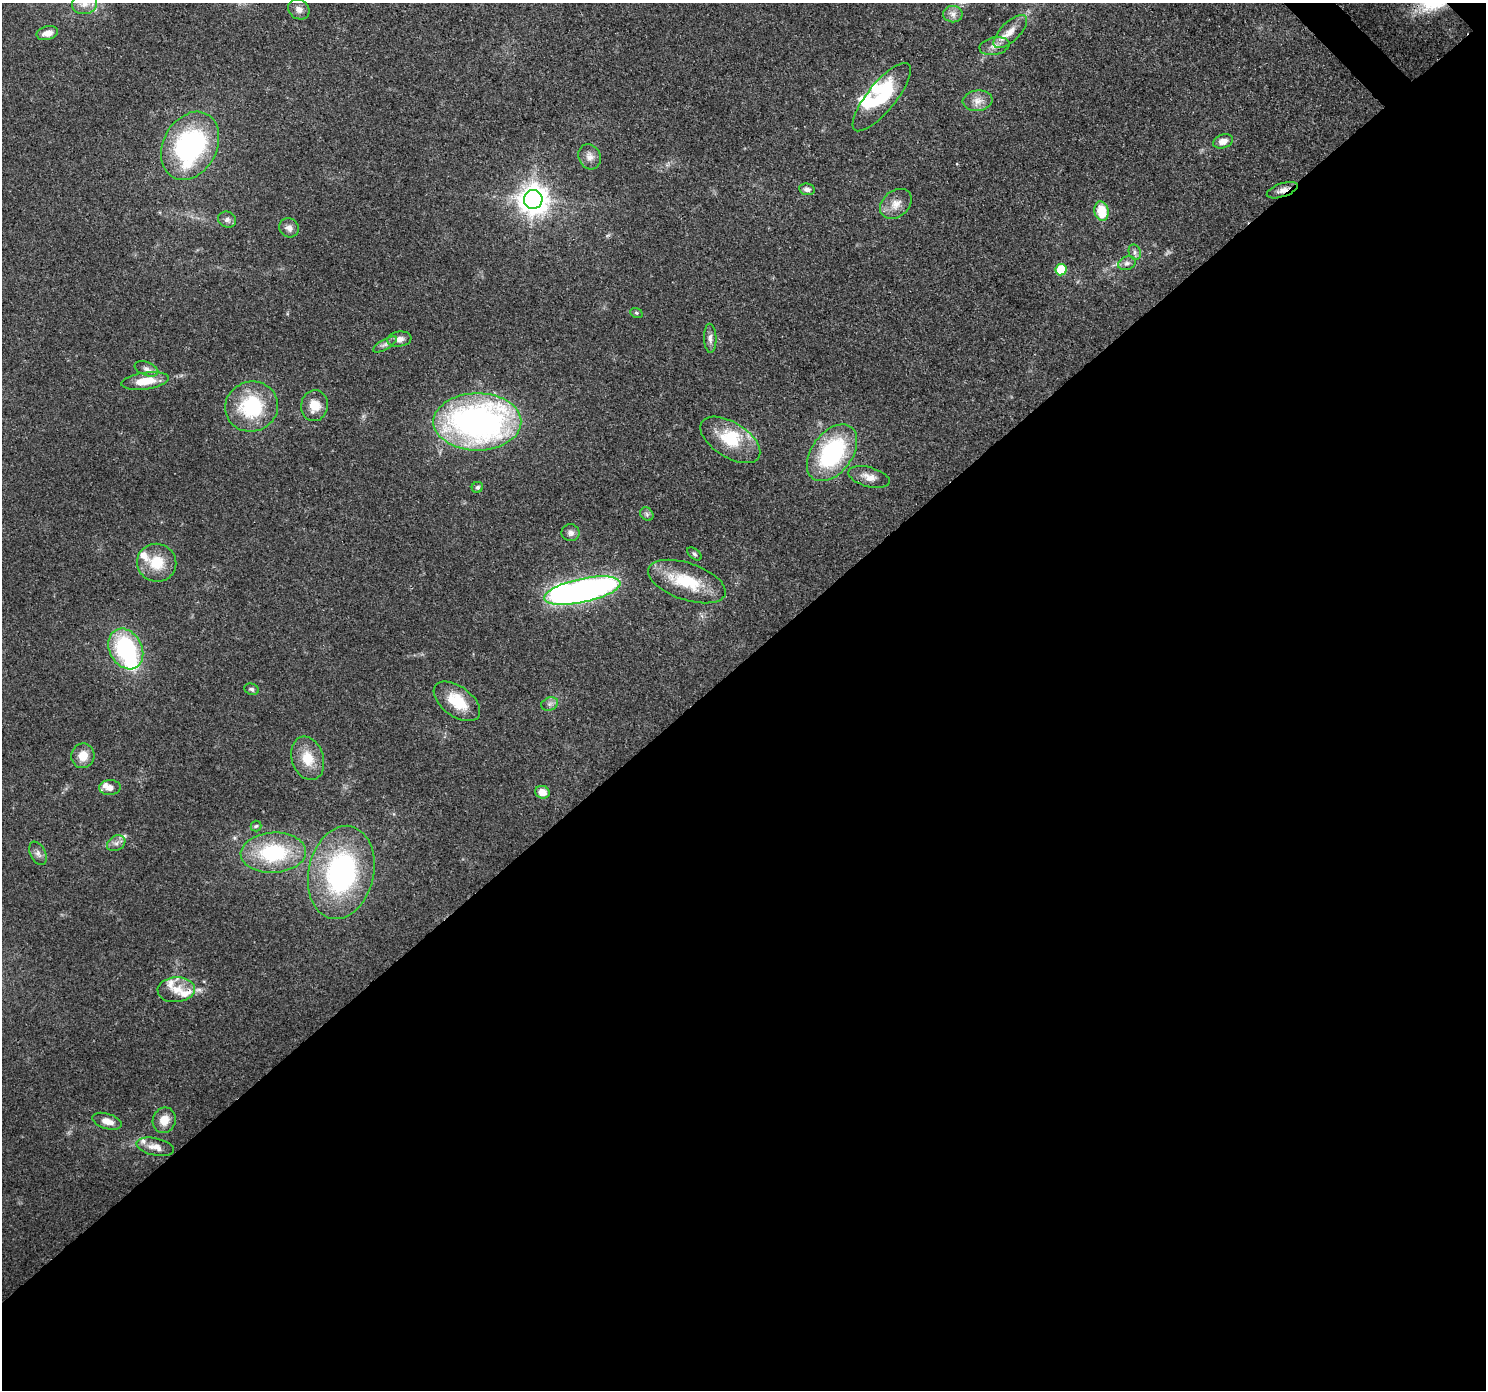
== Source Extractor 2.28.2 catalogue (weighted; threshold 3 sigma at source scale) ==
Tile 15 of 4 x 4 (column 3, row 4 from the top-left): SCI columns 3056-4539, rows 231-1618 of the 6116 x 6076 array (HDU 1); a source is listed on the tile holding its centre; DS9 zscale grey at full resolution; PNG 1488 x 1392 px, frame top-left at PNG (2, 3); each listed source drawn as its Kron ellipse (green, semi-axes under 4 px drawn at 4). Shown black and unused: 53% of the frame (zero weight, under 3 of 4 exposures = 7% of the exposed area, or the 3 px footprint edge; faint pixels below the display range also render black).
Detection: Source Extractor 2.28.2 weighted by HDU 2 'WHT'; one run over the whole footprint, this tile lists its part. Background 0.124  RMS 0.0044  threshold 0.0196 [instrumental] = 3 sigma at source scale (4.5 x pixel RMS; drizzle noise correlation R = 1.50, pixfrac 1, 0.0396/0.0396 arcsec/px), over >= 5 px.
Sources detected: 67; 2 inside a brighter object's white glare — neither listed nor drawn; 8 inside a brighter listed object's ellipse — not listed separately; the other 57 listed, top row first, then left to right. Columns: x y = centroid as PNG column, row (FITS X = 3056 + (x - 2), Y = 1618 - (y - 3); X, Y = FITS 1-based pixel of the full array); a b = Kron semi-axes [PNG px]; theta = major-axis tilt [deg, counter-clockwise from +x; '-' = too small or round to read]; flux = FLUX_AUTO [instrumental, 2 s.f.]
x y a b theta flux
84 4 12 10 12 3.8
299 9 11 9 -32 2.6
953 14 10 8 -2 2.4
1010 32 21 9 44 5.1
47 33 11 6 16 3.7
994 46 15 8 11 3.2
882 97 42 14 51 27
978 101 15 10 6 4
1223 141 10 6 17 3.5
190 146 36 26 62 78
590 157 13 11 -64 3.2
807 189 8 6 -9 1.7
1282 190 16 7 19 2.8
533 199 9 9 - 590
896 204 18 13 39 5.4
1101 211 10 7 -79 11
227 220 9 8 - 1.6
289 228 10 9 - 2.6
1135 252 8 6 -70 1.5
1127 263 9 6 19 1.6
1061 270 5 5 - 19
636 313 6 5 - 0.62
710 338 14 6 -88 2.2
399 339 12 7 7 2.9
385 344 13 5 30 1.7
146 369 12 6 -21 2.1
145 381 24 8 8 9.8
314 406 15 13 81 6.7
252 407 26 25 - 31
477 422 44 28 0 170
730 440 33 17 -32 18
832 453 32 20 53 52
869 477 21 9 -15 4.4
477 487 6 5 - 1.1
647 514 7 6 - 1.1
571 533 9 8 - 1.7
694 554 8 5 -37 0.91
157 563 20 19 - 12
687 581 40 18 -19 21
582 591 39 12 12 210
126 649 21 16 -62 49
252 689 7 5 -22 1.1
457 701 26 15 -36 14
550 704 9 6 21 1.6
83 756 12 11 - 5.8
308 758 22 16 -72 10
110 788 10 7 2 3.3
542 792 7 6 - 4.9
256 826 5 5 - 0.72
116 843 10 7 31 2.1
38 853 12 7 -64 2
273 853 33 20 3 36
341 872 47 32 77 87
176 990 18 12 3 6.3
164 1120 13 11 69 5.5
107 1121 15 7 -17 3.9
155 1147 19 8 -12 4.1
Overlapping masked pixels (flux is a lower limit): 1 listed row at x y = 1282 190
Isophote crosses this tile's border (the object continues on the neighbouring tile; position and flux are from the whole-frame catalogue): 1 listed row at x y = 84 4